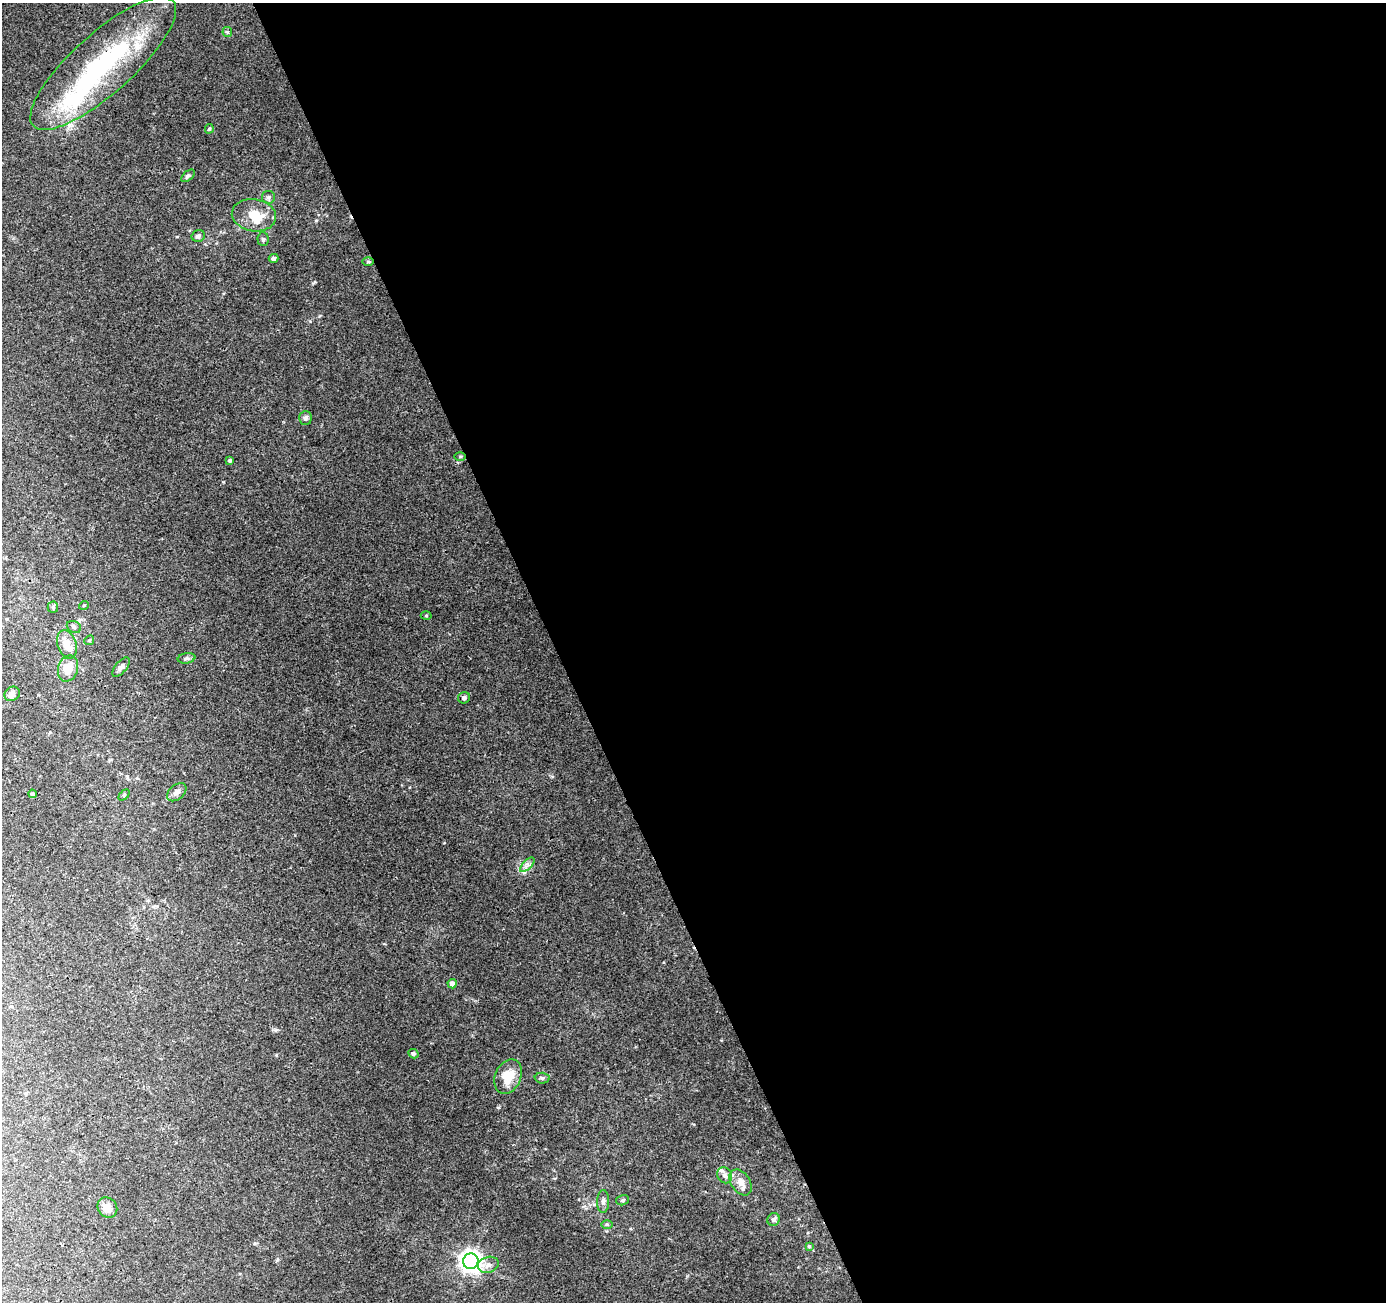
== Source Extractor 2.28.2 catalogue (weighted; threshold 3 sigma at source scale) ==
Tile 8 of 4 x 4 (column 4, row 2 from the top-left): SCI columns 4204-5587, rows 2704-4003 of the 5645 x 5464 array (HDU 1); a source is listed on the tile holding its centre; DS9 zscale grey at full resolution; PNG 1388 x 1304 px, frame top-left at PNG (2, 3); each listed source drawn as its Kron ellipse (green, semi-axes under 4 px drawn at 4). Shown black and unused: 60% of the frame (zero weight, under 3 of 4 exposures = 5% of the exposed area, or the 3 px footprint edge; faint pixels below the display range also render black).
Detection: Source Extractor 2.28.2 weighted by HDU 2 'WHT'; one run over the whole footprint, this tile lists its part. Background 0.0265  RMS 0.0037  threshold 0.0165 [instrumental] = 3 sigma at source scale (4.5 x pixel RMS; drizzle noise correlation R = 1.50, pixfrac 1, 0.0396/0.0396 arcsec/px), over >= 5 px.
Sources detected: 48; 1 inside a brighter object's white glare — neither listed nor drawn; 5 inside a brighter listed object's ellipse — not listed separately; the other 42 listed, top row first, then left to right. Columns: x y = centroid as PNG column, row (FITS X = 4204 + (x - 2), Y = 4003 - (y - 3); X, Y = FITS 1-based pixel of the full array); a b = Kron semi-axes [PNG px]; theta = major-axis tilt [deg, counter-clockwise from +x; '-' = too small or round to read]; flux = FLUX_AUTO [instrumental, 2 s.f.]
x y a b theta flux
227 32 5 5 - 0.49
103 63 94 30 42 62
209 129 5 3 - 0.5
188 176 8 4 41 0.87
268 197 6 6 - 0.99
254 215 22 16 -8 8.6
198 236 7 5 16 1
263 239 7 5 -86 0.71
273 258 5 4 - 1.2
368 261 6 4 -1 0.53
305 418 7 6 - 0.95
460 457 6 4 1 0.48
230 460 4 3 - 0.58
84 605 5 3 - 0.32
53 607 5 5 - 0.62
426 616 5 3 - 0.36
74 627 7 5 -28 0.75
89 640 5 4 - 0.45
67 645 15 9 -71 5.2
187 658 9 5 9 0.78
121 667 12 5 51 1.3
68 668 13 10 74 5.9
12 694 8 6 37 2.2
464 698 6 5 - 1
177 792 11 7 40 1.7
32 794 4 3 - 0.5
124 795 6 4 45 0.49
527 865 9 4 45 1.2
452 984 5 4 - 1.7
413 1054 5 4 - 0.85
508 1076 18 13 66 7.1
542 1078 7 5 -2 0.8
725 1175 8 7 - 1.4
741 1182 14 9 -55 3.1
623 1200 6 5 - 0.63
603 1201 11 6 89 1.2
107 1208 11 9 -50 3.7
774 1219 6 6 - 1.2
607 1224 6 4 -1 0.54
809 1246 4 4 - 0.51
471 1261 8 7 - 270
488 1265 10 8 16 1.9
Unlisted compact peaks at least as high as the median listed source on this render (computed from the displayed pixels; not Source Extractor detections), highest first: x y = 313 283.